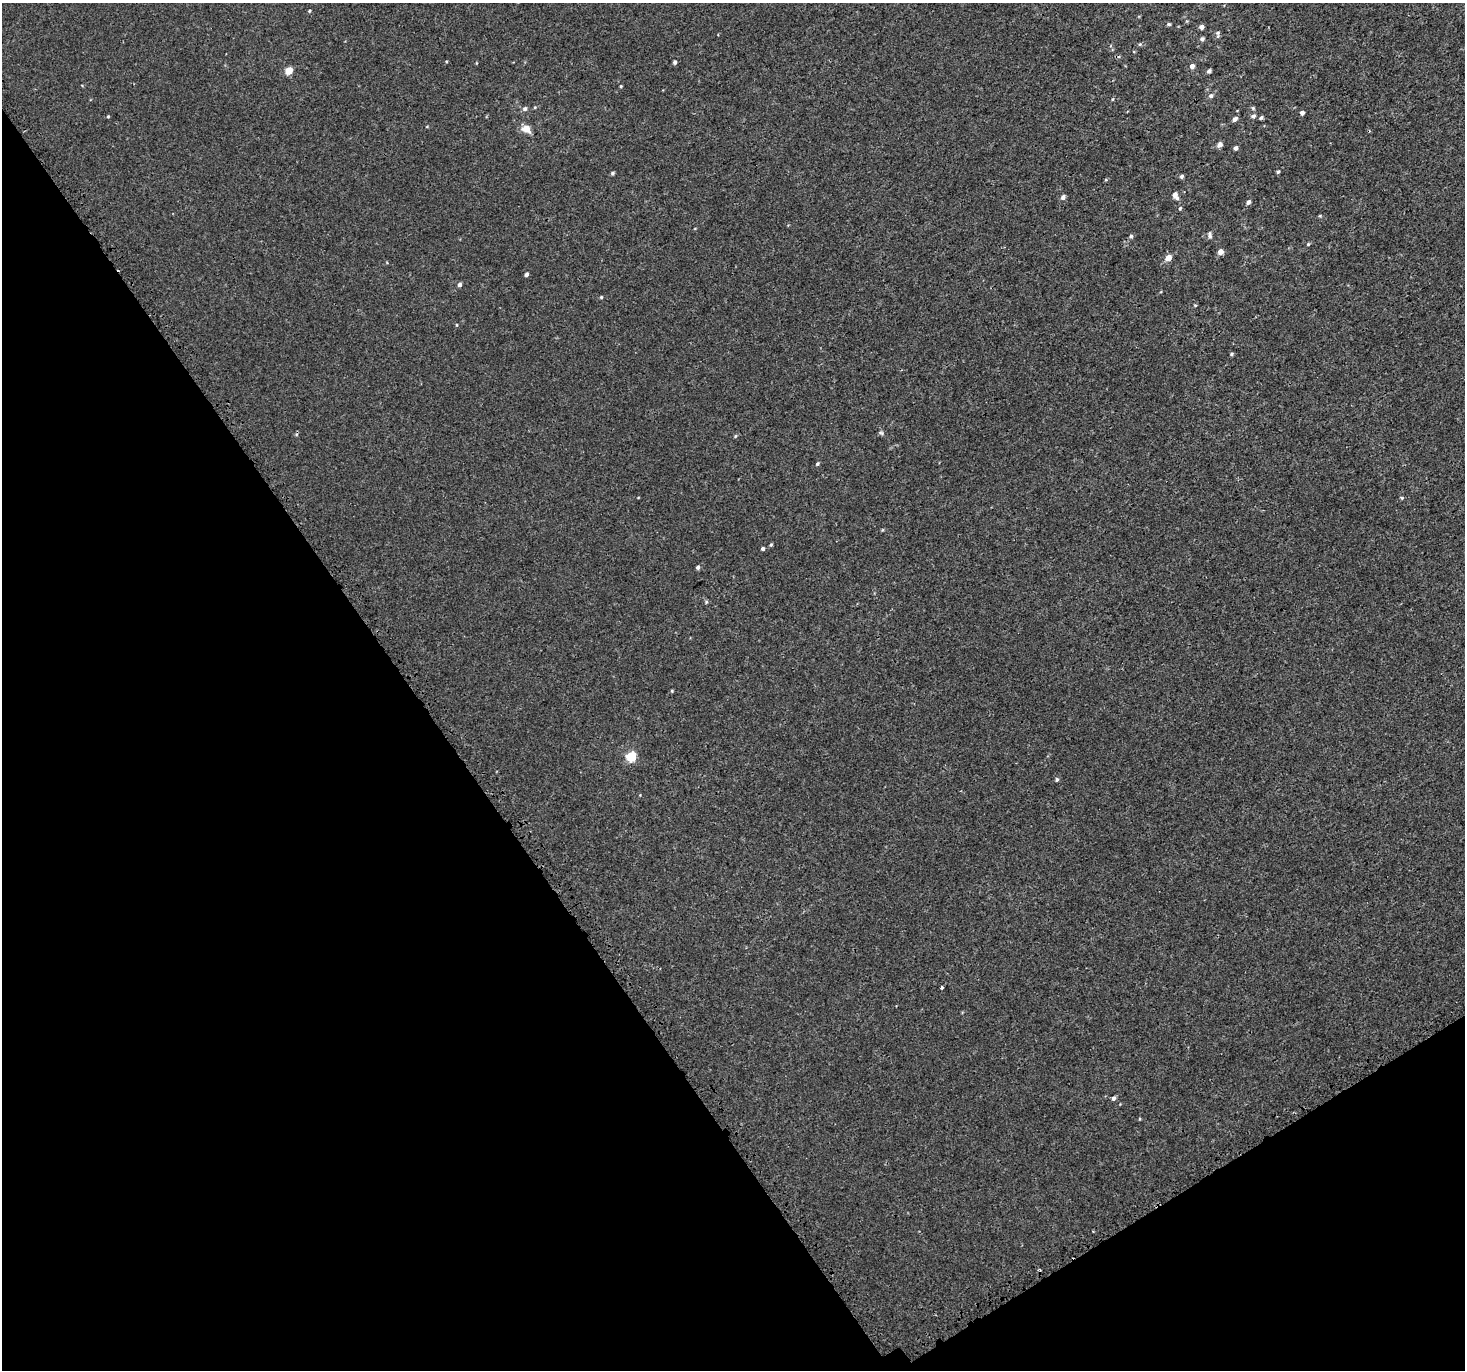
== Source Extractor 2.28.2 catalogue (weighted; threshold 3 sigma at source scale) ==
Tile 14 of 4 x 4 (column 2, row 4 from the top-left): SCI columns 1619-3081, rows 238-1605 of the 6079 x 5979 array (HDU 1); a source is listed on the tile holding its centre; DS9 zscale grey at full resolution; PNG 1467 x 1372 px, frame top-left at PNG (2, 3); no overlay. Shown black and unused: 33% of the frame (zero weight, under 3 of 4 exposures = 5% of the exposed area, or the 3 px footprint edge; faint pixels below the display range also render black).
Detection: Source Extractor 2.28.2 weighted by HDU 2 'WHT'; one run over the whole footprint, this tile lists its part. Background 3.67e-04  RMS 0.0013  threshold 0.00591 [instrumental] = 3 sigma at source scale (4.5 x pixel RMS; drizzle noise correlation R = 1.50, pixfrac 1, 0.0396/0.0396 arcsec/px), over >= 5 px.
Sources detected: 56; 1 cosmic-ray / hot-pixel residue — not listed; the other 55 listed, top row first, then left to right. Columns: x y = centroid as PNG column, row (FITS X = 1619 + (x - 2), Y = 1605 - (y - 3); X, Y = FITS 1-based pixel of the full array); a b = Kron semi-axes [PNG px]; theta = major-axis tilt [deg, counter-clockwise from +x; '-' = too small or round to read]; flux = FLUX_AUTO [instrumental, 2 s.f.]
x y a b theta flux
310 11 4 3 - 0.14
1169 24 5 4 - 0.19
1201 27 4 4 - 0.46
1218 34 10 5 90 0.27
1202 39 5 5 - 0.26
1140 44 6 4 18 0.16
675 62 4 4 - 0.26
1192 66 5 5 - 0.52
289 70 5 4 - 2.8
1209 71 4 4 - 0.33
621 86 4 3 - 0.13
1211 96 6 6 - 0.3
1253 108 6 4 -89 0.16
525 109 6 6 - 0.3
1302 113 4 4 - 0.46
108 116 4 3 - 0.13
1253 116 6 5 - 0.33
1261 118 6 4 61 0.18
1235 119 5 4 - 0.44
526 129 7 6 - 1.5
1220 144 7 5 53 0.43
1235 148 4 4 - 0.31
1278 172 4 3 - 0.17
612 173 4 4 - 0.22
1182 176 4 4 - 0.25
1106 180 5 3 - 0.1
1175 195 7 5 -57 0.87
1063 197 5 5 - 0.44
1248 202 5 4 - 0.35
1180 208 5 4 - 0.14
1320 216 4 3 - 0.12
1210 235 9 5 -81 0.32
1131 236 5 5 - 0.23
1308 244 5 4 - 0.14
1221 252 5 5 - 0.87
1168 258 5 5 - 1.3
526 274 4 3 - 0.33
459 284 4 4 - 0.38
601 297 4 4 - 0.13
1195 305 5 3 - 0.096
456 325 4 3 - 0.098
1231 354 4 4 - 0.17
881 433 6 5 - 0.22
735 436 5 3 - 0.13
817 464 5 4 - 0.18
882 530 5 3 - 0.1
771 545 5 4 - 0.16
763 549 4 4 - 0.23
698 567 5 4 - 0.25
706 602 5 4 - 0.16
672 691 4 3 - 0.11
631 756 6 5 - 7.3
1057 779 5 4 - 0.21
941 988 3 3 - 0.21
1113 1098 5 5 - 0.3